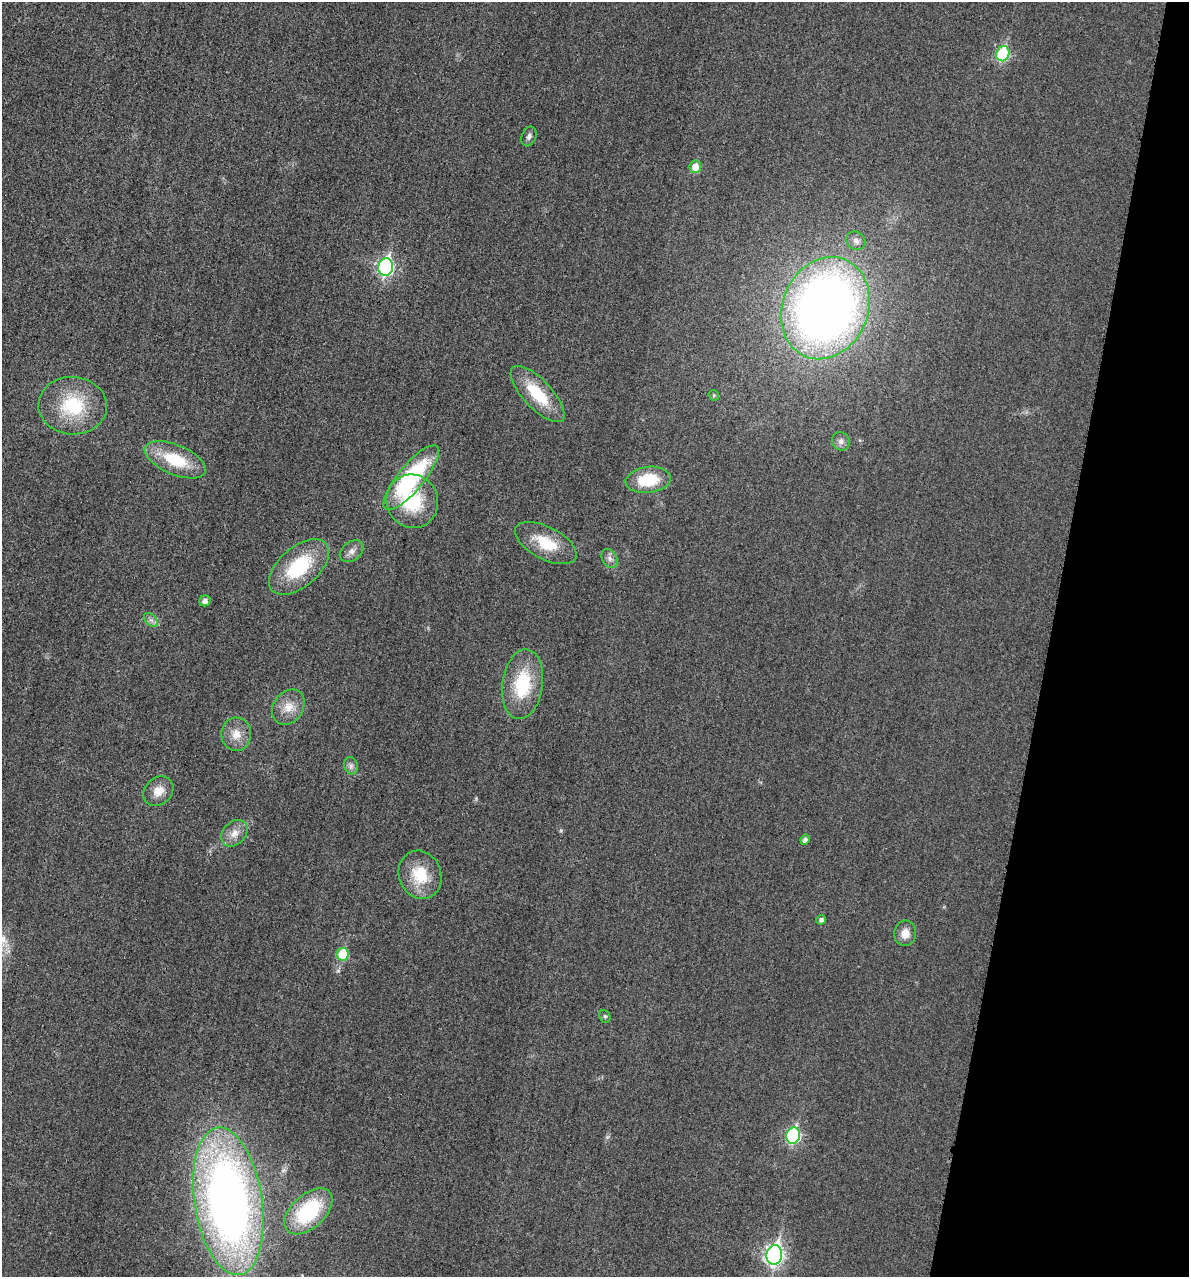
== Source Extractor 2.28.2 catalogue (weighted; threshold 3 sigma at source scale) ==
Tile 8 of 4 x 4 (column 4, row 2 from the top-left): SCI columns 3705-4891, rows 2570-3844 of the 5154 x 5142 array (HDU 1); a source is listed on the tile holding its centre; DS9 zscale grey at full resolution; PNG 1191 x 1279 px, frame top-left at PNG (2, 2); each listed source drawn as its Kron ellipse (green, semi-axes under 4 px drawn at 4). Shown black and unused: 12% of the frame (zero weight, under 3 of 4 exposures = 2% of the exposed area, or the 3 px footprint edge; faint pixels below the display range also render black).
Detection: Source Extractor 2.28.2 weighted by HDU 2 'WHT'; one run over the whole footprint, this tile lists its part. Background 0.0179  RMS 0.0055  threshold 0.0248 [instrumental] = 3 sigma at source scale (4.5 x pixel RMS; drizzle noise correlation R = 1.50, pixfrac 1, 0.05/0.05 arcsec/px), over >= 5 px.
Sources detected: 37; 1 too faint to see at this stretch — neither listed nor drawn; the other 36 listed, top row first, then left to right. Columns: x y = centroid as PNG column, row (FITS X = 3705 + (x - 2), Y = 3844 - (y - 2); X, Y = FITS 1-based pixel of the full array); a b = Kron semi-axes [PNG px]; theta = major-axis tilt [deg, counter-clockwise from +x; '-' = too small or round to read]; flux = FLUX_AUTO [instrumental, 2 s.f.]
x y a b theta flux
1003 54 8 6 70 46
529 136 10 7 68 2
695 167 6 5 - 7.8
856 241 10 8 -38 2.5
386 267 9 7 77 130
825 308 52 43 67 470
537 394 36 14 -47 23
714 395 5 5 - 0.72
73 406 34 29 -4 34
841 441 9 8 - 2.4
175 460 32 15 -23 25
411 478 40 13 51 65
648 480 23 13 7 23
412 501 27 25 -64 32
546 543 34 16 -27 19
352 551 13 9 37 3.4
610 558 10 7 -59 2.7
299 567 36 20 41 36
205 601 6 5 - 2.7
151 620 8 5 -44 1.8
523 684 35 20 82 32
288 707 19 15 54 8.6
236 734 17 15 89 7.9
351 766 9 6 -76 2.1
158 791 16 13 43 7.3
234 833 15 11 47 5.6
805 840 5 4 - 2.1
420 875 25 21 -70 20
821 920 5 4 - 1.8
905 933 12 11 - 6.1
343 954 6 6 - 22
605 1016 7 5 -67 0.88
793 1136 8 7 - 76
228 1201 74 34 -81 420
308 1211 29 16 42 41
774 1255 10 8 79 210